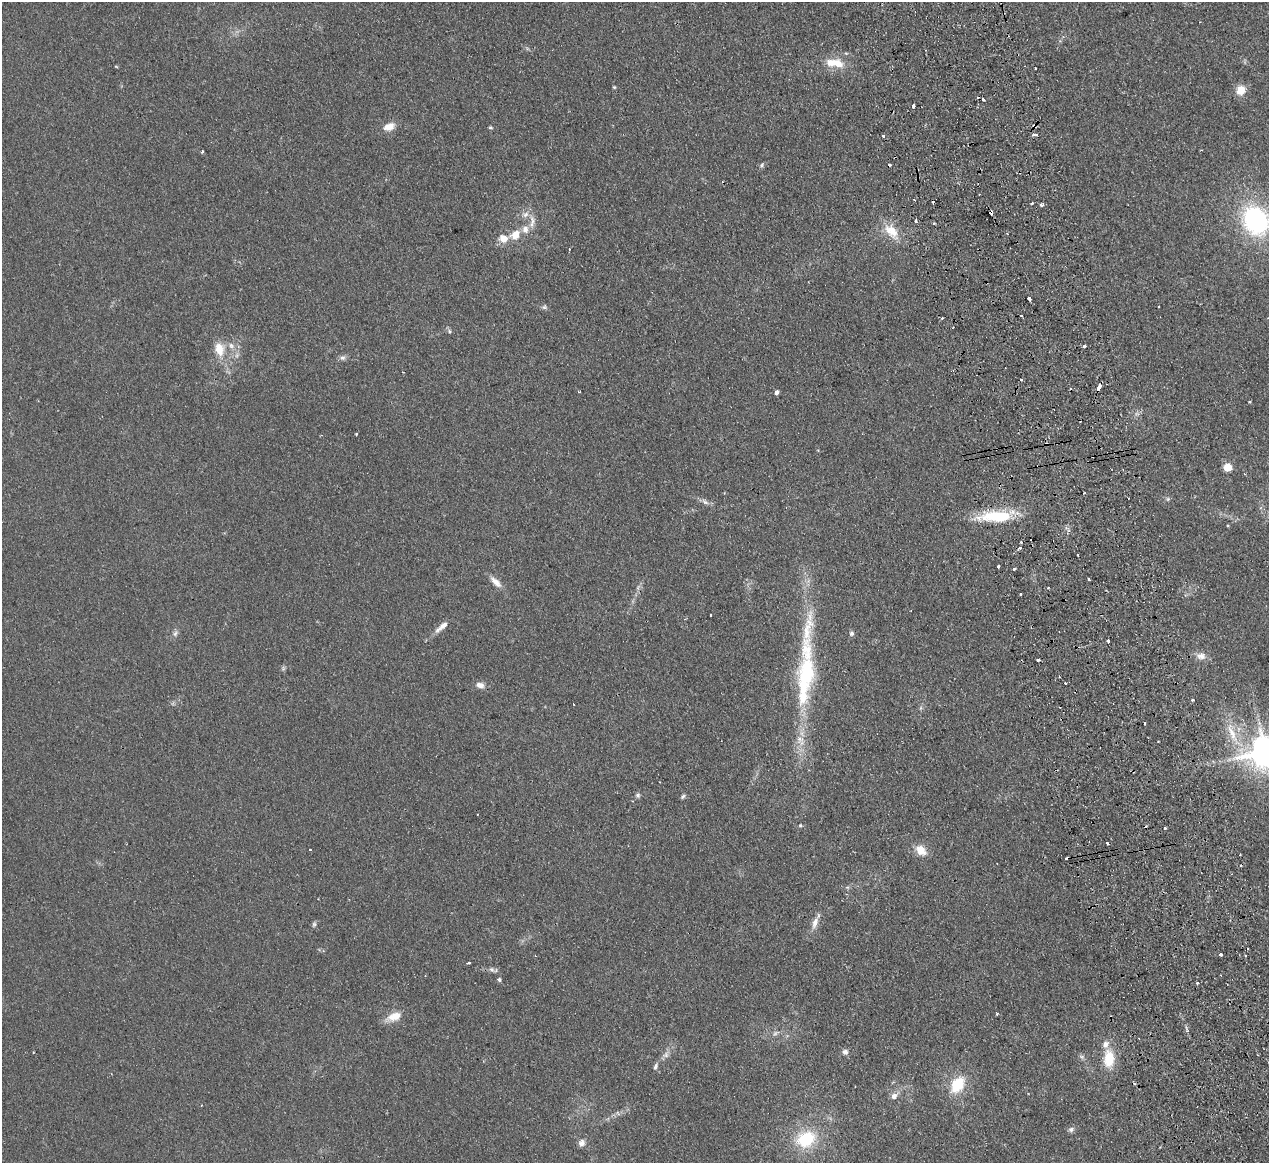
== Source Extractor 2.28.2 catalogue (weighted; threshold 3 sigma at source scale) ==
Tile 6 of 4 x 4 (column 2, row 2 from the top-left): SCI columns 1323-2589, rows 2599-3759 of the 5180 x 5078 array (HDU 1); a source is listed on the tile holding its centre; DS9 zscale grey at full resolution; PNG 1271 x 1165 px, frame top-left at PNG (2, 2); no overlay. Shown black and unused: <1% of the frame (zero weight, under 2 of 3 exposures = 3% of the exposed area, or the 3 px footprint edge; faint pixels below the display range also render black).
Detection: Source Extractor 2.28.2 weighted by HDU 2 'WHT'; one run over the whole footprint, this tile lists its part. Background 0.107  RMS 0.011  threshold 0.0476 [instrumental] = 3 sigma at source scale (4.5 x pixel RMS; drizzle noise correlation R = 1.50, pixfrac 1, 0.05/0.05 arcsec/px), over >= 5 px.
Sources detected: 118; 15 cosmic-ray / hot-pixel residue — not listed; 7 inside a brighter listed object's ellipse — not listed separately; the other 96 listed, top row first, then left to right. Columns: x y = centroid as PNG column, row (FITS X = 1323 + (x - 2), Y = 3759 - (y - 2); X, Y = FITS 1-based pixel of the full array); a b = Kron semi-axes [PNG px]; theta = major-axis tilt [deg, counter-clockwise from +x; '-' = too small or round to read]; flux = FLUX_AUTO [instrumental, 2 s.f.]
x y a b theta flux
836 63 20 12 -18 18
1035 68 3 3 - 2.1
614 87 4 4 - 1.1
1241 90 11 10 - 13
983 99 4 3 - 1.9
913 106 3 3 - 10
389 127 14 9 19 11
490 127 6 4 -6 1.3
1034 135 5 3 - 7.4
883 136 3 3 - 2.1
202 151 3 3 - 2.2
762 165 7 4 48 2
914 199 3 2 - 0.92
1032 203 3 3 - 1.8
1042 205 4 3 - 4.1
991 213 4 3 - 9.7
525 214 10 7 16 5.4
1256 220 27 22 -62 150
532 221 17 6 -80 7.4
916 221 3 3 - 9.4
891 231 25 14 -48 22
515 235 12 9 46 13
503 238 13 10 -17 11
1029 298 4 3 - 9
544 307 7 6 - 2.3
1158 307 3 2 - 1.2
1021 315 3 3 - 1.9
942 318 3 2 - 1.2
449 331 6 5 - 1.8
231 345 9 7 -58 4.9
1084 346 4 3 - 5.5
219 349 17 12 -80 19
342 358 8 7 - 3.1
1021 380 3 3 - 3.8
1099 387 7 3 67 9.4
579 391 3 2 - 1.2
776 392 4 4 - 3.6
1250 402 3 3 - 1
356 434 4 3 - 0.92
1227 467 5 5 - 37
1168 499 6 4 47 1.6
705 502 9 4 -35 3.4
995 516 43 12 2 51
1228 526 3 2 - 1.2
1020 548 3 3 - 19
1077 555 3 2 - 1.2
998 566 3 3 - 3.7
1014 569 3 3 - 6.3
1089 579 3 2 - 1.5
496 582 17 7 -44 8.4
1048 588 3 2 - 0.98
1020 594 3 3 - 2
710 615 3 2 - 0.85
443 625 18 7 38 7.8
808 628 92 13 78 57
175 633 10 6 53 3.2
851 633 7 6 - 2.5
1108 641 3 3 - 2.9
1201 656 13 9 -7 7.7
480 685 10 7 -16 6
1192 700 3 3 - 4.9
573 704 2 2 - 0.72
1145 723 3 3 - 8
1233 734 46 9 -61 30
799 739 11 7 89 7
1266 752 10 9 - 2000
638 795 7 6 - 2.3
683 796 8 4 45 1.9
800 826 5 4 - 1.4
1165 828 3 3 - 4.5
1107 843 3 3 - 3.1
310 850 3 2 - 0.86
921 850 14 10 -43 14
847 887 6 4 -18 1.5
815 923 17 7 72 8.2
314 924 8 5 80 2
1220 955 3 3 - 4.3
1245 955 2 2 - 1
469 963 3 3 - 3.5
492 970 10 4 -38 2.8
499 979 5 4 - 2
1197 983 4 3 - 1.1
997 1013 4 3 - 1.3
394 1017 21 10 21 13
775 1033 9 5 45 2.8
33 1052 3 2 - 0.81
845 1052 7 7 - 3.8
666 1055 10 7 46 4.4
1082 1057 8 5 -18 2.4
1109 1059 19 12 90 29
655 1066 9 5 64 2.5
957 1085 20 14 56 33
894 1096 9 8 - 5.2
1071 1129 8 7 - 3.1
806 1139 23 18 27 50
582 1143 8 8 - 4.8
Overlapping masked pixels (flux is a lower limit): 2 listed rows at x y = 991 213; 1099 387
Isophote crosses this tile's border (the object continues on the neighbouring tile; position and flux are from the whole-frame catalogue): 2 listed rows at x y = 1256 220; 1266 752